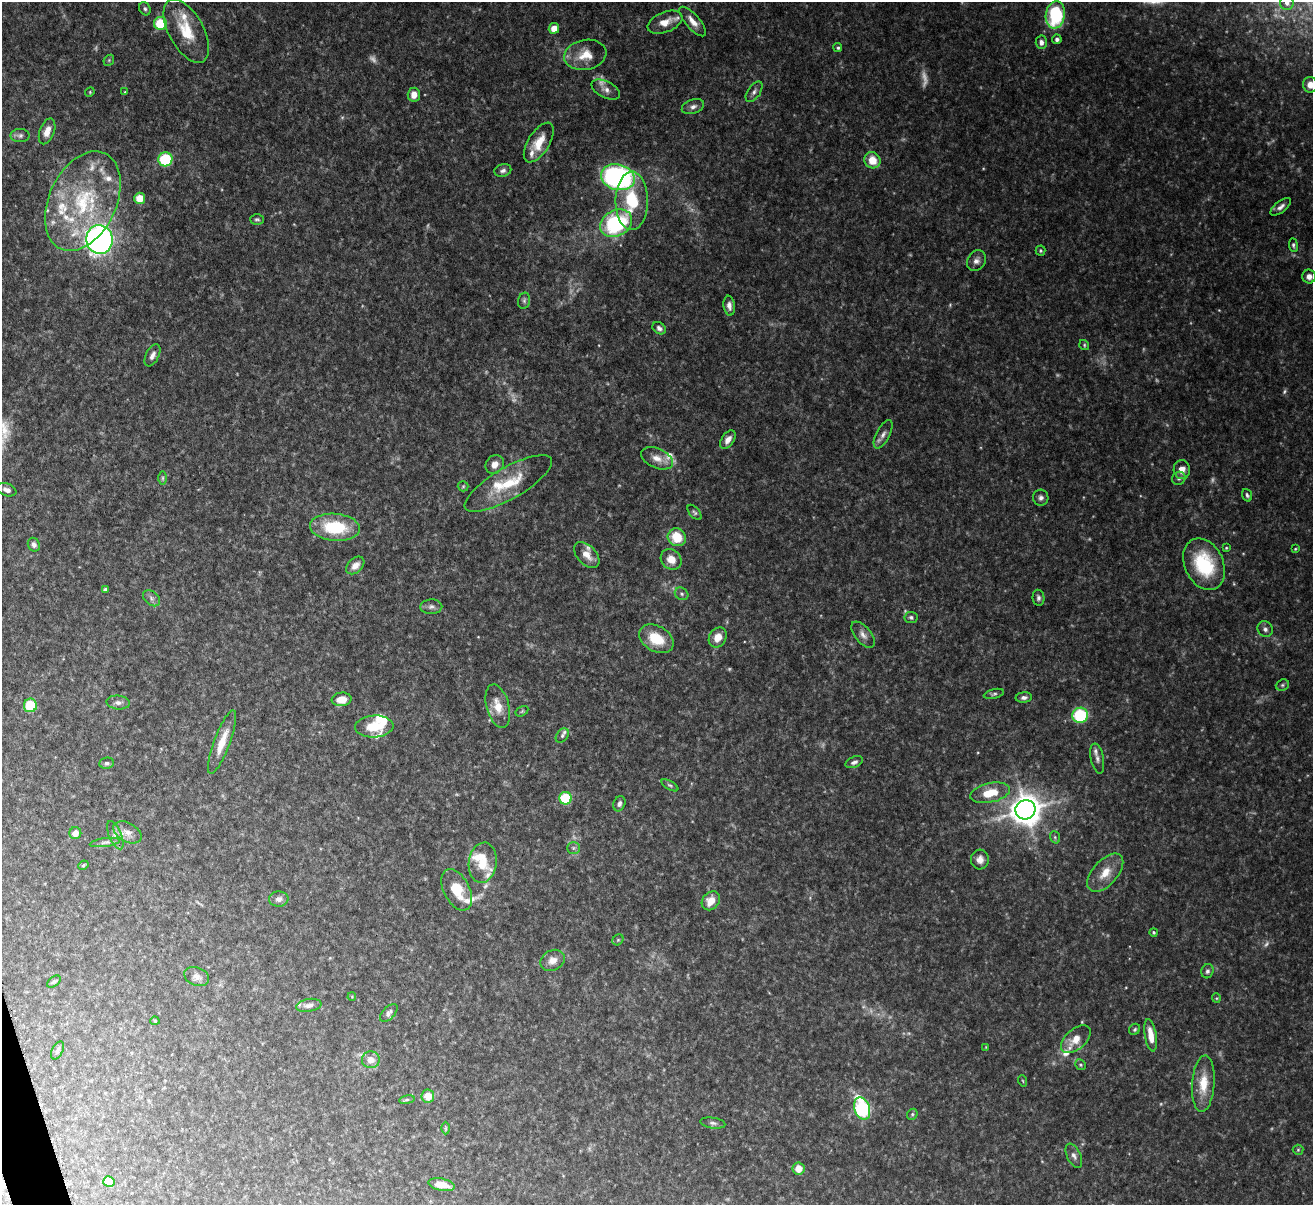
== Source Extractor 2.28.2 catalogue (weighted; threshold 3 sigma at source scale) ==
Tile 7 of 4 x 4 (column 3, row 2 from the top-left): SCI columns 2622-3932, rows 2552-3754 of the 5251 x 5230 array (HDU 1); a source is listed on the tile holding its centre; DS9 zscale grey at full resolution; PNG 1315 x 1207 px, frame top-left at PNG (2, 2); each listed source drawn as its Kron ellipse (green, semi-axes under 4 px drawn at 4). Shown black and unused: <1% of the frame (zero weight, under 5 of 10 exposures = <1% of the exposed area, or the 3 px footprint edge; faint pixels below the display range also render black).
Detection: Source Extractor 2.28.2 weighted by HDU 2 'WHT'; one run over the whole footprint, this tile lists its part. Background 0.0912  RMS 0.0045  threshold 0.0182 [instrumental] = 3 sigma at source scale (4.09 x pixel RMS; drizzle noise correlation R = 1.36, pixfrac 0.8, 0.05/0.05 arcsec/px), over >= 5 px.
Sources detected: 181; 21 too faint to see at this stretch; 1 inside a brighter object's white glare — neither listed nor drawn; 20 inside a brighter listed object's ellipse — not listed separately; the other 139 listed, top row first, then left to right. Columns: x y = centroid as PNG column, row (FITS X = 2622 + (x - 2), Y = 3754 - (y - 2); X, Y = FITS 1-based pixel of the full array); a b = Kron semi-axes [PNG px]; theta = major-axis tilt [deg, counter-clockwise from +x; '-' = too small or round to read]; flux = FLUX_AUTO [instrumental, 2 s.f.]
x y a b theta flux
1287 2 7 6 - 2.3
145 9 7 5 -60 0.9
1055 15 14 9 81 35
693 21 18 7 -49 3.8
665 22 18 10 22 5.2
160 23 6 6 - 16
554 28 5 5 - 4.8
186 31 35 17 -61 15
1057 39 5 4 - 1.2
1041 42 7 5 -87 1.7
838 48 4 4 - 0.65
585 55 21 15 11 9.3
109 60 6 4 47 0.65
1310 85 8 7 - 2.8
606 90 15 8 -27 2.5
90 92 5 4 - 0.43
125 92 4 3 - 0.41
754 92 11 6 56 1.7
414 95 7 6 - 3.5
693 107 11 7 19 2
47 131 13 7 70 3.5
20 136 9 6 0 1.3
539 143 22 11 58 8.1
165 159 7 7 - 22
872 160 8 7 - 7.1
503 170 8 6 15 1.4
618 177 17 12 -16 89
140 198 5 5 - 7.4
83 201 53 33 65 48
632 201 29 16 90 22
1281 207 12 5 38 1.8
257 219 7 5 -1 0.82
616 223 17 12 29 46
99 239 14 13 - 190
1293 245 7 4 -84 0.85
1041 251 5 5 - 0.59
976 261 11 9 58 2.2
1309 277 7 7 - 2.1
524 301 8 6 76 1
729 306 10 5 -83 1.9
659 328 7 5 -37 1.3
1084 345 5 4 - 0.57
152 355 12 6 63 1.9
883 434 15 6 62 2.4
728 440 10 6 57 2.6
657 458 17 9 -23 4.2
495 464 10 8 50 3.1
1182 470 9 8 - 3.3
163 478 7 4 90 0.87
1179 478 7 6 - 1
508 483 50 16 30 18
463 486 5 5 - 0.55
7 490 10 6 -20 1.9
1247 495 6 4 -71 0.83
1041 498 8 7 - 1.6
695 512 9 5 -50 0.9
335 527 25 13 -5 22
677 537 9 8 - 12
34 545 7 6 - 1.4
1226 548 4 3 - 0.46
1295 549 4 3 - 0.44
587 555 15 9 -46 4
671 559 11 9 -43 5.3
1204 564 27 19 -65 28
355 565 10 7 42 3.1
105 590 4 4 - 1
682 594 7 6 - 0.96
152 598 9 6 -42 1.4
1038 598 8 6 -81 1.3
431 607 11 7 2 1.6
911 617 6 5 - 0.93
1265 629 8 7 - 1.4
863 635 16 8 -50 2.6
718 637 10 8 58 4.6
656 639 18 12 -30 12
1282 685 7 5 22 0.85
994 694 10 4 14 0.94
1024 698 8 5 3 1.4
342 699 10 7 5 5.4
118 702 12 7 -6 1.7
30 705 7 6 - 14
498 706 22 11 -75 6.5
522 711 7 4 31 0.58
1080 715 8 7 - 28
374 726 19 11 4 11
562 736 8 5 51 1.2
222 742 34 8 69 7.5
1097 759 15 6 -79 1.8
854 762 9 5 23 1.3
107 763 7 5 6 0.93
670 785 9 4 -29 0.85
990 793 20 9 13 9.9
565 798 6 6 - 19
619 804 8 5 69 1.2
1025 810 10 9 - 650
127 832 15 9 -28 3.5
75 833 6 6 - 3.5
115 835 15 6 -67 2.3
1055 837 6 5 - 0.64
105 842 15 4 8 1.5
573 848 6 5 - 0.9
980 859 10 9 - 2.7
483 863 20 14 83 9.1
83 865 5 3 - 0.61
1105 873 23 12 48 7.4
457 890 22 13 -62 11
279 899 9 7 6 2.1
711 901 10 8 49 5.4
1154 932 4 4 - 0.54
618 940 6 5 - 0.58
553 960 13 10 29 3.3
1207 971 7 6 - 1.1
197 977 13 9 -22 2.6
54 982 8 4 36 0.83
352 997 4 4 - 0.37
1216 998 4 4 - 0.45
309 1005 13 6 11 1.8
389 1013 11 6 47 1.5
155 1021 4 4 - 0.47
1135 1029 6 5 - 0.73
1151 1035 16 6 -80 6
1076 1039 18 10 42 6.4
986 1047 3 3 - 0.3
57 1050 10 5 62 1.1
371 1060 9 8 - 3.5
1080 1065 6 5 - 0.63
1023 1081 6 3 -71 0.44
1203 1084 28 11 86 9.8
428 1096 6 6 - 6
407 1100 8 4 9 0.76
862 1109 11 7 -71 49
912 1114 6 5 - 0.71
713 1123 12 5 -9 1.3
446 1128 6 4 90 0.59
1298 1150 5 5 - 0.62
1074 1156 13 7 -64 1.9
798 1169 6 6 - 5.2
109 1181 5 5 - 8.8
441 1185 13 6 -12 6.3
Isophote crosses this tile's border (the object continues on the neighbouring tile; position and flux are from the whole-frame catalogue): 2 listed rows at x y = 1287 2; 1310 85